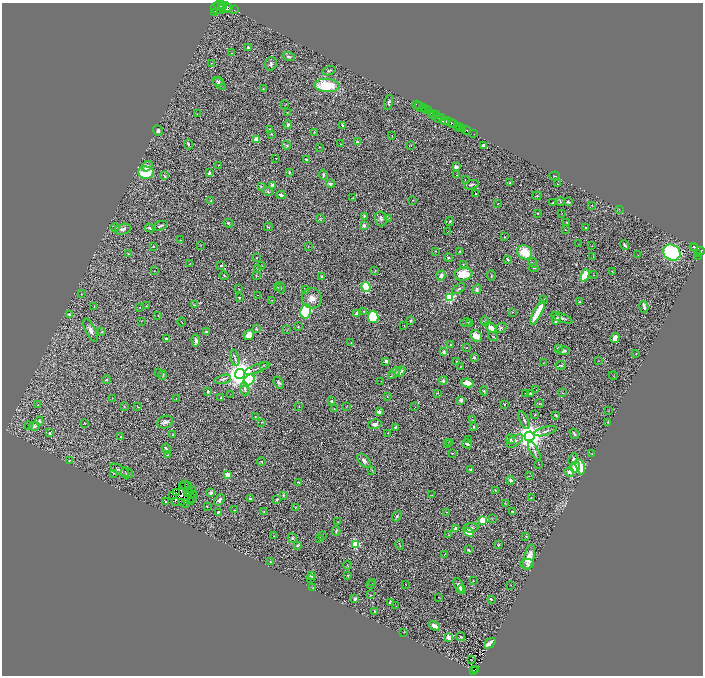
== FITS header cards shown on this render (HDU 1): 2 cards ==
NAXIS1  =                 1401
NAXIS2  =                 1347

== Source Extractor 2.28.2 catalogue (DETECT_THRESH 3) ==
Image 1401 x 1347 px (HDU 1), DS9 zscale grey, zoomed out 1/2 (1 PNG px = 2 x 2 image px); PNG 705 x 678 px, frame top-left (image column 1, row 1346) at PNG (2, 3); each listed source drawn as its Kron ellipse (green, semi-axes under 4 px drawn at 4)
Background 1.11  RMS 0.046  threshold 0.137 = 3 sigma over >= 5 px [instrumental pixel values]
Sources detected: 448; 62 cannot appear on this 1/2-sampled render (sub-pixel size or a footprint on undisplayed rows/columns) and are neither listed nor drawn; the other 386 listed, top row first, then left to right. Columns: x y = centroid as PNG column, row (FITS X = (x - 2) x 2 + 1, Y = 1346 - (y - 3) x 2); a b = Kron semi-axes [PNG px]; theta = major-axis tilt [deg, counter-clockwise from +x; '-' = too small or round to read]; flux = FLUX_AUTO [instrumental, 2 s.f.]
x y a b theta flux
219 5 4 4 - 2300
222 5 4 2 - 960
218 8 7 5 -15 2900
223 8 3 2 - 720
227 8 5 3 - 2000
229 8 3 2 - 600
234 10 2 1 - 110
215 12 3 2 - 280
248 47 4 2 - 11
232 53 3 2 - 4.1
289 57 6 4 -17 23
211 63 2 1 - 2.8
271 64 7 6 - 24
329 71 7 3 21 17
218 81 5 4 - 18
219 83 8 4 -43 27
327 85 12 6 -3 410
263 89 3 2 - 6.6
389 102 7 3 75 15
416 104 3 2 - 110
285 105 3 2 - 2.9
421 107 6 2 -30 660
425 109 2 1 - 240
426 110 2 1 - 580
429 111 3 2 - 500
287 112 2 2 - 3.5
432 113 3 2 - 350
197 114 2 2 - 3.5
434 115 4 2 - 420
437 115 2 1 - 49
442 118 3 2 - 280
439 119 4 2 - 110
445 121 4 2 - 300
450 122 6 3 -33 1400
453 124 3 2 - 620
288 125 4 3 - 17
342 125 3 3 - 17
457 126 2 1 - 200
460 127 3 2 - 910
463 128 2 1 - 270
270 130 3 3 - 16
466 130 4 2 - 230
158 131 5 4 - 19
314 132 3 3 - 5.9
272 134 3 3 - 8.9
474 134 2 1 - 25
392 136 3 1 - 2.2
256 139 2 2 - 210
357 142 3 2 - 12
188 144 5 2 - 11
340 144 2 2 - 3.4
287 145 4 3 - 9.1
410 145 2 2 - 3.5
483 146 3 3 - 19
319 147 3 2 - 3.9
276 158 2 1 - 3.8
306 159 3 2 - 18
218 165 2 2 - 3.7
147 166 6 4 38 32
456 167 2 2 - 150
146 172 7 6 - 420
289 172 4 2 - 13
209 173 3 2 - 26
323 174 5 3 - 15
456 175 2 1 - 2.8
165 176 4 2 - 10
555 176 5 2 - 8.1
465 179 2 1 - 3.5
510 183 3 2 - 12
330 184 4 3 - 17
557 184 2 1 - 2.6
273 185 4 4 - 39
471 185 7 3 18 15
261 186 3 3 - 8.1
268 192 5 4 - 14
476 194 2 2 - 6.1
281 195 4 3 - 21
537 196 5 3 - 8.5
353 198 3 3 - 5.9
211 200 2 2 - 7.8
413 200 2 1 - 2.8
560 202 4 2 - 7.7
568 202 3 2 - 18
498 203 3 2 - 3.1
553 203 3 2 - 5
592 205 2 1 - 3.7
619 209 2 2 - 3.8
538 213 3 2 - 6.2
562 213 2 1 - 1.9
364 216 3 3 - 13
389 218 3 2 - 4.1
320 219 4 3 - 7.4
381 219 7 5 -75 28
450 221 4 3 - 13
566 222 3 2 - 4.9
228 223 4 3 - 9.1
364 225 2 2 - 73
160 226 8 3 19 23
268 227 4 3 - 10
115 228 4 4 - 10
150 228 5 3 - 22
586 228 2 2 - 22
123 229 8 5 13 36
565 230 3 2 - 3.9
447 231 2 1 - 3.6
504 237 3 3 - 5.2
180 240 2 2 - 2.2
579 244 3 2 - 2.8
201 245 3 2 - 3.1
625 245 5 2 - 20
153 246 3 2 - 7.8
308 246 3 2 - 3.9
592 246 3 2 - 3.9
693 247 3 2 - 11
695 247 3 1 - 96
436 251 2 2 - 5.3
459 251 3 2 - 5.8
700 251 4 3 - 410
525 252 8 6 -36 230
672 252 9 7 -29 1200
128 254 4 2 - 5.5
697 254 4 1 - 170
638 255 2 1 - 5.6
698 256 3 1 - 43
448 257 5 3 - 14
593 257 3 3 - 4.5
256 258 2 1 - 5
507 259 4 2 - 11
190 263 2 1 - 2.9
533 263 5 3 - 9.9
463 264 3 2 - 6.2
221 265 3 2 - 10
261 266 3 1 - 3.2
258 268 4 2 - 6.1
534 268 4 2 - 5.7
375 270 3 2 - 5.8
154 271 2 1 - 2.9
612 272 4 1 - 4.3
463 274 9 6 9 190
256 275 2 2 - 6
585 275 6 3 65 270
593 275 2 1 - 3.2
224 276 4 3 - 9.3
441 276 5 4 - 40
491 276 5 2 - 6.6
322 277 4 3 - 24
278 287 3 2 - 4.2
366 287 5 4 - 480
280 288 6 2 -75 6.5
239 289 2 1 - 3.7
459 289 7 3 34 21
477 289 5 4 - 29
305 290 3 2 - 8.4
81 294 3 2 - 3.2
258 295 2 1 - 2.7
239 297 2 2 - 9.6
312 298 10 10 - 76
449 298 3 3 - 910
272 300 3 3 - 5.8
543 300 4 3 - 7.7
579 302 4 3 - 9.6
194 305 3 3 - 7.9
94 306 3 2 - 5.6
147 306 4 3 - 6.1
140 307 2 1 - 2.4
644 307 6 3 -75 21
364 311 3 3 - 5.6
306 312 7 5 78 870
512 312 2 1 - 3.2
537 313 14 3 61 310
69 314 4 3 - 12
357 314 4 3 - 36
158 316 2 1 - 2.7
373 317 6 5 - 420
562 318 11 3 -21 25
411 320 3 2 - 10
556 320 5 2 - 31
141 321 2 2 - 3.5
485 321 5 3 - 11
182 322 4 1 - 3.4
466 322 6 2 14 6
469 324 3 2 - 2.8
404 325 2 1 - 4.4
298 327 2 2 - 10
491 328 6 4 -38 67
501 328 6 4 39 14
256 329 3 2 - 7.5
91 330 13 5 -63 47
286 330 3 1 - 3.1
102 332 4 3 - 7.5
206 332 2 2 - 61
249 335 5 4 - 83
476 336 6 5 - 110
493 337 5 2 - 8.4
615 338 5 3 - 110
167 339 4 3 - 22
196 340 6 3 -86 29
351 343 3 2 - 5.1
451 344 4 3 - 18
466 348 2 1 - 4.4
558 348 4 4 - 17
564 351 6 3 10 26
444 352 4 4 - 25
636 354 2 2 - 4.4
474 357 3 3 - 15
235 358 8 3 -74 20
386 361 2 2 - 85
456 361 3 2 - 4.8
598 361 2 2 - 2.6
543 363 3 2 - 3.9
264 365 3 2 - 5
561 365 5 3 - 18
461 366 2 1 - 3.2
257 368 13 2 20 25
400 371 6 4 45 49
158 373 2 1 - 2.3
394 373 7 4 42 32
240 374 5 4 - 16000
163 375 5 2 - 7.8
391 376 4 2 - 6.2
613 376 4 1 - 3.2
223 379 8 3 13 18
106 380 4 3 - 10
249 380 6 4 47 870
381 381 2 1 - 2.2
443 381 4 4 - 22
279 383 6 4 -60 22
467 383 6 4 -9 71
244 389 7 4 -89 18
245 390 5 3 - 13
536 390 2 1 - 2.4
208 391 4 3 - 13
484 391 5 3 - 10
437 393 3 3 - 5.4
525 393 2 1 - 2.1
562 393 3 2 - 4.7
230 394 2 1 - 1.8
530 394 3 3 - 12
387 396 3 2 - 4.5
112 398 2 1 - 2.2
176 398 3 2 - 3.6
221 398 3 2 - 9.3
461 400 3 3 - 39
331 401 2 2 - 37
539 403 4 3 - 8.5
504 404 3 2 - 5.1
37 405 2 1 - 2.3
124 406 2 2 - 7
138 407 2 2 - 3.7
299 407 3 2 - 3.1
346 407 3 2 - 2.9
415 407 2 1 - 2.2
334 409 3 2 - 2.4
609 410 3 2 - 3.3
379 412 4 3 - 35
535 414 3 3 - 4.7
556 415 3 2 - 8.3
255 417 3 3 - 6.3
473 420 2 2 - 3.3
524 420 10 3 -67 17
39 421 4 4 - 19
165 422 8 6 21 35
262 422 4 3 - 6.5
608 422 3 2 - 5.4
85 423 3 2 - 9.9
375 424 7 4 11 41
28 426 3 2 - 3
34 426 5 4 - 28
396 427 4 3 - 13
474 427 2 2 - 10
545 431 11 3 15 21
50 433 2 2 - 27
388 433 2 2 - 3.6
173 434 3 2 - 7.6
574 434 5 3 - 15
529 436 5 5 - 16000
121 437 3 2 - 7.8
469 439 3 2 - 4
510 439 5 3 - 11
515 441 9 5 35 33
450 442 3 2 - 3.9
448 444 2 2 - 3.8
467 444 5 3 - 22
166 448 5 2 - 24
534 451 10 3 -60 24
452 453 3 2 - 5.1
592 454 3 3 - 5.5
167 455 3 3 - 6.6
573 459 6 4 64 22
69 461 3 3 - 6.3
261 461 4 2 - 7.3
364 461 8 5 -50 36
539 464 3 2 - 3.7
575 467 5 5 - 110
580 467 8 3 -77 170
471 469 3 2 - 10
120 470 10 4 -28 31
372 470 3 2 - 6.8
569 472 5 4 - 40
113 473 2 2 - 3.9
127 473 6 5 - 16
228 475 3 3 - 140
529 476 3 2 - 5.7
510 480 4 4 - 18
299 482 3 2 - 10
185 485 2 2 - 5
188 486 2 1 - 0.95
182 487 2 1 - 2
191 490 2 1 - 11
495 490 2 2 - 6
187 492 2 1 - 0.096
189 492 2 1 - 9.7
176 493 2 1 - 1.2
211 493 3 2 - 19
172 495 3 1 - 10
193 495 3 1 - 1.7
283 495 4 3 - 8.1
432 495 3 2 - 3.4
192 498 3 1 - 1.3
531 498 4 3 - 5.3
250 499 2 2 - 46
277 499 3 3 - 16
219 500 6 4 48 35
176 501 3 1 - 8
190 501 2 1 - 5.6
166 502 3 2 - 11
181 503 3 3 - 2
186 503 3 2 - 3.3
505 504 4 2 - 5
207 506 3 2 - 4.6
295 508 3 1 - 3.7
234 510 3 2 - 3.6
218 512 3 2 - 17
264 512 4 3 - 7.8
447 512 2 2 - 5.6
513 512 4 3 - 8.5
397 516 6 3 51 14
492 519 3 2 - 4.2
482 520 3 3 - 560
338 522 3 2 - 5.4
456 528 3 2 - 22
471 528 7 4 6 27
336 531 4 2 - 11
469 532 5 3 - 250
449 535 2 2 - 3.4
274 536 2 1 - 3.4
322 536 3 2 - 3.8
526 536 3 2 - 5.5
292 538 5 4 - 14
319 539 4 2 - 6.8
355 544 3 3 - 630
298 545 3 3 - 20
400 545 5 2 - 5.8
498 545 3 3 - 9.6
468 550 3 2 - 17
445 554 3 2 - 4
529 557 13 5 75 140
270 562 2 2 - 5.4
527 564 7 5 4 20
347 565 4 2 - 3.9
311 575 4 3 - 32
348 575 3 2 - 6.8
311 579 3 3 - 6.3
473 580 2 1 - 9.5
373 583 2 2 - 4.9
371 584 2 2 - 2.7
406 584 2 1 - 3.2
459 585 8 4 -62 47
511 585 3 1 - 2.3
313 588 3 2 - 4.3
461 590 4 3 - 9.2
371 595 2 1 - 4.7
439 597 2 1 - 2.8
355 599 3 2 - 30
491 599 2 2 - 14
390 603 3 3 - 65
396 606 2 1 - 2.9
375 611 2 2 - 5.6
434 626 6 3 -30 54
404 633 2 2 - 2.6
449 637 3 2 - 240
461 637 4 3 - 11
490 643 7 3 41 75
471 660 3 1 - 2.5
475 669 2 1 - 11
473 670 2 1 - 12
At the frame edge (FLAGS 8, measured only in part): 2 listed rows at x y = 219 5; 700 251
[62 sub-pixel or undisplayed-footprint detections neither listed nor drawn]